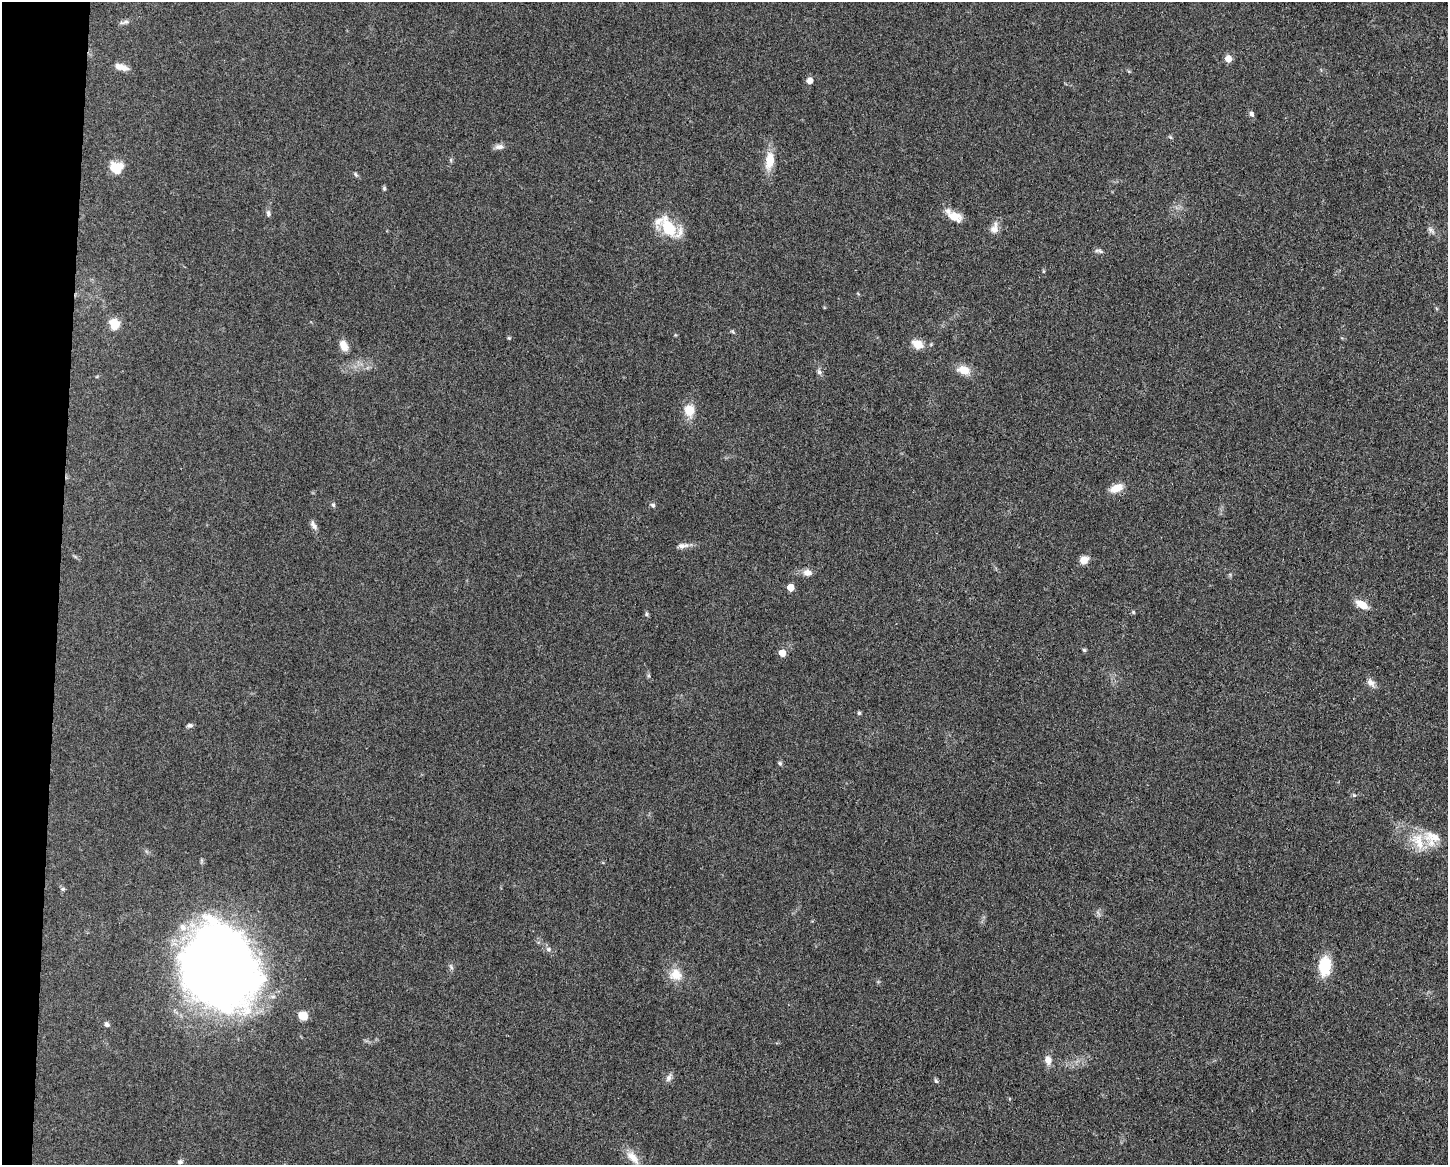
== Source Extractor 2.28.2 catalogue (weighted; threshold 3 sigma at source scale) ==
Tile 7 of 3 x 4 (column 1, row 3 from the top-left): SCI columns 232-1677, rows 1166-2328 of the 4681 x 4654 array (HDU 1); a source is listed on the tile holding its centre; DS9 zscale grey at full resolution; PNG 1450 x 1167 px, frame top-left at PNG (2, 2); no overlay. Shown black and unused: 4% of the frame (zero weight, under 3 of 5 exposures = <1% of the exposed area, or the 3 px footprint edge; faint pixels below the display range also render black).
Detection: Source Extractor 2.28.2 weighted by HDU 2 'WHT'; one run over the whole footprint, this tile lists its part. Background 0.0619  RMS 0.0058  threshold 0.0261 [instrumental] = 3 sigma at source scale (4.5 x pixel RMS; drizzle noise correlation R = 1.50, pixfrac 1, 0.05/0.05 arcsec/px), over >= 5 px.
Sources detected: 61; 3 inside a brighter listed object's ellipse — not listed separately; the other 58 listed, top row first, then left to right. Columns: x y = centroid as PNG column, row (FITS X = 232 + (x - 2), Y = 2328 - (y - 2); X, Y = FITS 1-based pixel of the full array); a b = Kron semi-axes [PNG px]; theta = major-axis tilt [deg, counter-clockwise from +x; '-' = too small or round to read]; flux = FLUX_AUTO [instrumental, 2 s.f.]
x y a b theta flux
124 22 14 5 14 1.9
1228 58 6 6 - 6.5
121 67 17 7 -15 5
810 80 6 5 - 4.6
1251 114 7 6 - 1.7
1170 137 6 4 -45 0.76
499 147 12 7 4 2.6
451 160 7 4 -72 0.77
770 161 21 10 81 11
116 167 13 11 1 13
355 174 7 4 -51 1
384 188 6 5 - 0.84
268 213 8 6 89 1.6
954 217 19 11 -22 8.3
668 227 28 17 -56 22
994 228 15 10 73 4.5
1431 230 12 5 -43 2
1100 251 10 4 -32 1.4
114 324 13 11 -58 7.9
732 331 6 4 -43 0.79
509 338 4 4 - 0.67
917 344 8 7 - 12
344 346 13 8 -62 5.3
964 370 18 12 -16 7
819 372 8 6 -75 1.6
689 410 18 15 -78 8.3
1116 488 15 9 23 7.5
333 505 7 5 -88 0.9
653 505 8 5 -29 1.3
313 525 13 6 -62 2.5
683 545 16 7 6 3.1
1084 560 11 9 30 4.3
807 573 12 9 -6 3.5
790 587 6 5 - 6.2
1362 604 13 7 -27 8.2
1133 612 5 5 - 0.7
646 614 6 5 - 0.92
1084 650 5 5 - 0.83
782 653 6 5 - 6.2
1371 683 13 8 -47 3.3
859 713 5 5 - 0.83
190 725 8 5 10 1.4
780 763 6 5 - 1
1354 795 5 4 - 0.81
1418 841 28 16 -64 15
63 889 7 5 21 0.95
548 949 7 6 - 1.5
1325 966 17 11 86 22
451 967 9 5 -63 1.3
217 968 74 61 -64 570
676 975 18 16 -9 9.3
303 1016 9 9 - 6.5
107 1024 7 6 - 1.5
1048 1060 10 8 -75 4.5
669 1078 12 7 63 2.3
936 1081 6 5 - 0.96
633 1157 23 10 -47 6.9
180 1162 6 6 - 1.5